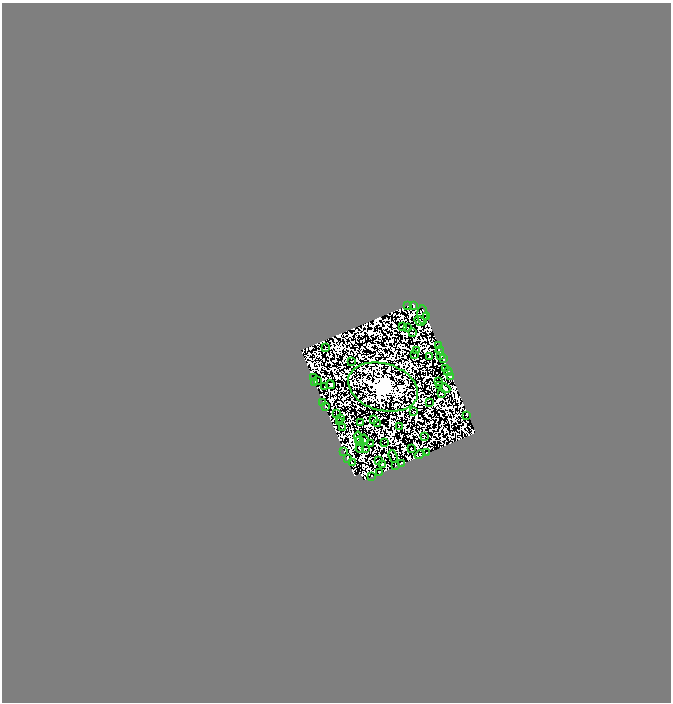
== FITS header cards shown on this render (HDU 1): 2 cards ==
NAXIS1  =                  669
NAXIS2  =                  700

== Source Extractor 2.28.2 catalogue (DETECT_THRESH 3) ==
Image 669 x 700 px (HDU 1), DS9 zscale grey, 1 PNG px = 1 image px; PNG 673 x 704 px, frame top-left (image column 1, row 700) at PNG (2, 3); each listed source drawn as its Kron ellipse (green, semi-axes under 4 px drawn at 4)
Background 0.0136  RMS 7.4e-07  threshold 2.22e-06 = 3 sigma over >= 5 px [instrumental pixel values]
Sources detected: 157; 93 with non-positive FLUX_AUTO (blend fragments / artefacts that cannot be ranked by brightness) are neither listed nor drawn; the other 64 listed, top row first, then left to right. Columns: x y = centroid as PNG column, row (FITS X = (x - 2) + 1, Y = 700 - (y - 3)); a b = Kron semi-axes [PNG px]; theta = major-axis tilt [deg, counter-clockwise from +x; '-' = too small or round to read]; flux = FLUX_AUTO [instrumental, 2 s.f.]
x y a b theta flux
414 305 4 2 - 0.18
407 306 3 2 - 0.17
423 315 9 5 -89 0.023
427 317 2 2 - 0.16
420 321 6 3 -30 1.1
403 327 4 2 - 0.23
408 327 2 2 - 0.23
413 333 4 2 - 0.3
439 345 2 2 - 0.26
326 347 3 2 - 0.65
440 350 4 3 - 0.88
416 351 3 2 - 0.33
415 355 3 2 - 0.23
429 356 4 2 - 0.24
441 356 2 2 - 0.28
444 359 2 2 - 0.098
351 361 2 2 - 0.038
445 368 3 2 - 0.3
448 372 4 4 - 1.8
450 376 3 2 - 0.54
313 378 3 2 - 0.35
317 380 2 2 - 0.024
438 382 3 2 - 0.38
315 383 2 2 - 0.26
330 384 4 2 - 0.73
440 385 2 2 - 0.44
325 387 4 2 - 0.44
383 387 36 23 -16 860
445 388 5 3 - 1.1
441 394 3 2 - 0.13
323 402 2 2 - 0.11
429 402 2 2 - 0.32
325 406 3 2 - 0.22
414 412 3 2 - 0.16
337 414 3 2 - 0.074
467 415 4 3 - 0.53
340 418 3 2 - 0.21
373 420 3 2 - 0.34
340 422 3 2 - 0.47
361 422 2 2 - 0.1
378 424 3 2 - 0.23
399 426 2 2 - 0.16
342 427 3 2 - 0.36
358 437 5 2 - 0.27
424 437 2 2 - 0.25
364 439 5 2 - 0.38
359 441 4 3 - 0.66
384 442 2 2 - 0.15
370 444 3 2 - 0.27
360 449 4 2 - 0.45
365 449 3 2 - 0.33
411 449 4 2 - 0.33
344 451 2 2 - 0.2
427 453 3 2 - 0.16
419 455 5 3 - 0.72
393 456 6 2 -70 0.41
347 458 4 2 - 0.94
378 460 3 2 - 0.47
352 463 3 2 - 0.45
401 463 3 2 - 0.39
382 464 3 2 - 0.65
395 465 3 2 - 0.33
380 472 3 2 - 0.34
372 476 2 2 - 0.51
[93 non-positive-flux detections neither listed nor drawn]